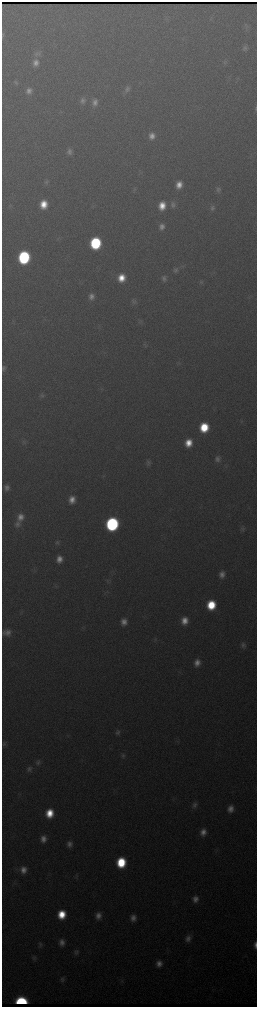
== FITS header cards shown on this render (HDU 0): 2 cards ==
NAXIS1  =                  510 / length of data axis 1
NAXIS2  =                 2010 / length of data axis 2

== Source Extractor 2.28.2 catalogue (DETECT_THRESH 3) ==
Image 510 x 2010 px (HDU 0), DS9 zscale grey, zoomed out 1/2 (1 PNG px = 2 x 2 image px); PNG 259 x 1009 px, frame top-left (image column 2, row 2010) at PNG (2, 2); no overlay
Background 3060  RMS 36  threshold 109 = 3 sigma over >= 5 px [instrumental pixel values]
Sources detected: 85; all 85 listed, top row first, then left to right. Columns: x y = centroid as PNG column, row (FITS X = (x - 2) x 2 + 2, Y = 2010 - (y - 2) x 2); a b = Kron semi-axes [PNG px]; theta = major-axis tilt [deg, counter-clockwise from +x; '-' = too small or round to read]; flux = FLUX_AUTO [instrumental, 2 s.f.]
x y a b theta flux
246 26 8 6 -74 2.0e+04
3 35 7 3 -90 9.9e+03
245 48 7 6 - 2.4e+04
37 53 11 7 16 3.2e+04
225 62 6 6 - 1.7e+04
36 63 9 7 69 5.7e+04
16 82 7 5 -75 1.6e+04
127 90 10 6 58 3.3e+04
29 91 8 6 80 4.6e+04
83 101 7 6 - 3.1e+04
95 102 8 7 - 4.4e+04
256 108 7 2 89 8.0e+03
152 136 8 7 - 5.9e+04
69 152 8 6 69 3.3e+04
46 182 7 5 64 1.8e+04
179 185 7 6 - 8.6e+04
134 190 7 3 89 9.7e+03
218 190 8 6 60 2.4e+04
43 204 8 6 85 1.5e+05
173 205 9 7 -89 3.4e+04
162 206 9 7 79 1.3e+05
212 208 8 6 71 2.3e+04
162 226 7 6 - 4.4e+04
95 243 8 7 - 8.3e+05
24 257 9 7 81 1.1e+06
175 270 8 7 - 2.3e+04
121 278 8 7 - 1.4e+05
164 278 7 6 - 2.7e+04
91 296 8 6 90 4.5e+04
134 301 8 7 - 2.3e+04
140 321 7 5 63 1.6e+04
4 368 6 4 83 1.9e+04
42 396 6 6 - 1.8e+04
204 427 8 7 - 3.1e+05
24 442 6 5 - 1.6e+04
188 443 7 7 - 1.3e+05
218 459 8 6 67 3.3e+04
148 462 8 6 85 2.3e+04
7 487 6 6 - 3.6e+04
72 500 8 7 - 7.9e+04
21 517 10 8 72 6.9e+04
17 524 10 8 70 4.3e+04
112 524 8 8 - 1.8e+06
242 529 9 5 88 2.0e+04
57 543 7 5 82 1.9e+04
59 559 7 6 - 6.6e+04
34 570 4 3 - 9.7e+03
222 574 8 6 82 5.1e+04
108 580 6 3 41 1.2e+04
211 605 8 7 - 3.1e+05
184 621 8 6 80 8.7e+04
124 622 7 6 - 5.9e+04
7 632 9 7 7 5.6e+04
155 640 5 4 - 1.3e+04
243 645 8 6 -85 2.7e+04
197 663 8 7 - 6.4e+04
117 732 6 6 - 2.3e+04
4 744 7 5 77 1.8e+04
123 756 7 6 - 1.9e+04
38 762 7 6 - 2.3e+04
29 769 8 6 76 2.5e+04
194 805 7 6 - 3.0e+04
230 809 8 6 79 5.7e+04
50 813 8 7 - 1.8e+05
203 832 8 6 80 6.1e+04
43 839 7 6 - 5.6e+04
69 844 8 6 -87 4.3e+04
121 862 8 7 - 4.0e+05
23 870 8 8 - 6.7e+04
77 876 6 4 -30 1.2e+04
195 899 7 6 - 4.8e+04
62 914 7 7 - 2.2e+05
98 916 9 7 82 5.7e+04
133 918 8 6 90 4.9e+04
188 938 9 7 71 4.5e+04
62 942 8 6 86 4.7e+04
2 945 6 1 90 7.4e+03
40 945 7 5 -81 1.9e+04
255 945 7 3 -90 2.6e+04
76 952 7 6 - 2.2e+04
34 958 7 6 - 1.9e+04
159 964 7 6 - 5.2e+04
62 979 7 6 - 2.1e+04
122 981 3 3 - 7.9e+03
21 1002 7 5 0 9.1e+05
At the frame edge (FLAGS 8, measured only in part): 3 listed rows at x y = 256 108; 2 945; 255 945